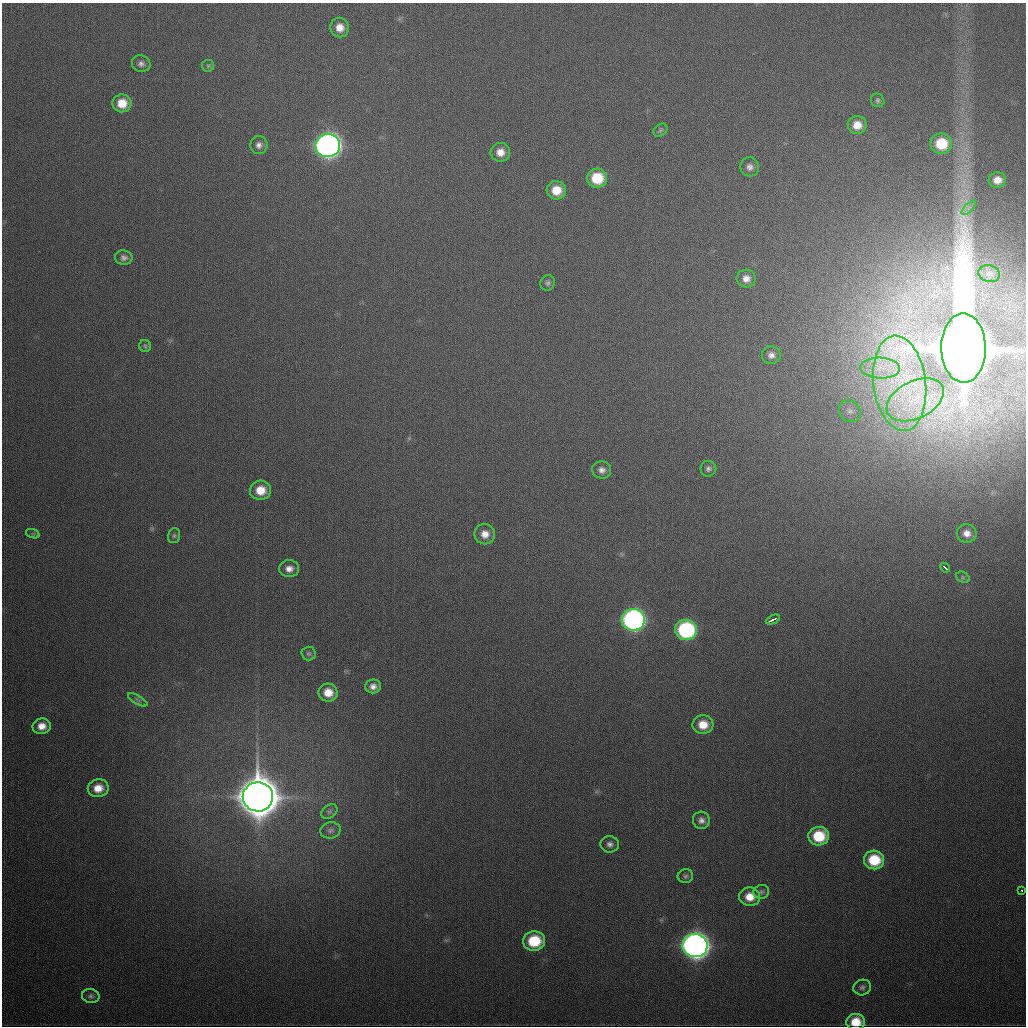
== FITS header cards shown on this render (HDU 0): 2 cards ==
NAXIS1  =                 1024
NAXIS2  =                 1024

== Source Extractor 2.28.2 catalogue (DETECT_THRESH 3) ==
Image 1024 x 1024 px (HDU 0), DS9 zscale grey, 1 PNG px = 1 image px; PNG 1028 x 1028 px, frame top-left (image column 1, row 1024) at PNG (2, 3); each listed source drawn as its Kron ellipse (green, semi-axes under 4 px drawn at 4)
Background 407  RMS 15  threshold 45.2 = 3 sigma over >= 5 px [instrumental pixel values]
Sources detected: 63; all 63 listed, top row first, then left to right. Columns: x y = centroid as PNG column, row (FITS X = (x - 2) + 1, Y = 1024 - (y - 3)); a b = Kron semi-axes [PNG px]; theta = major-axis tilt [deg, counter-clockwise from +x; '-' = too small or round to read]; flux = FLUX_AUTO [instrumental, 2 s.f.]
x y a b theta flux
340 28 10 9 - 1.1e+04
141 64 9 8 - 4.2e+03
208 66 6 6 - 1.9e+03
878 100 7 6 - 2.2e+03
122 103 9 9 - 1.8e+04
857 125 9 8 - 1.3e+04
660 130 7 5 37 2.0e+03
941 144 11 10 - 3.5e+04
259 145 9 8 - 5.0e+03
328 145 12 11 - 7.7e+05
500 152 10 9 - 1.1e+04
750 167 9 9 - 5.3e+03
597 178 10 9 - 3.7e+04
997 180 9 7 11 9.7e+03
556 190 9 9 - 1.9e+04
969 208 9 3 45 2.7e+03
124 258 9 7 -8 4.1e+03
989 274 11 8 -15 5.6e+03
746 279 9 9 - 7.8e+03
547 283 8 7 - 2.8e+03
145 346 6 6 - 2.0e+03
964 348 35 22 -89 1.6e+07
771 355 9 9 - 5.8e+03
880 368 20 10 -1 2.0e+04
900 383 48 26 -83 1.3e+05
915 400 30 18 26 5.8e+04
850 411 11 10 - 8.1e+03
708 469 8 8 - 3.3e+03
602 470 9 8 - 5.7e+03
260 490 10 9 - 1.9e+04
967 533 10 9 - 8.5e+03
33 534 7 4 -19 1.5e+03
485 534 10 10 - 1.0e+04
174 536 8 6 75 2.2e+03
945 568 5 2 - 3.4e+03
289 569 10 8 0 7.3e+03
963 577 7 5 -31 1.9e+03
633 620 11 11 - 4.0e+05
773 620 7 3 25 6.3e+03
686 630 11 10 - 1.5e+05
308 654 7 7 - 2.5e+03
373 686 8 7 - 5.8e+03
328 693 9 9 - 1.5e+04
138 700 11 3 -30 2.5e+03
703 725 10 9 - 1.7e+04
42 726 9 8 - 1.0e+04
98 788 10 9 - 1.4e+04
258 797 15 14 - 4.8e+06
329 811 9 6 34 3.1e+03
701 820 9 8 - 5.2e+03
330 830 10 8 14 4.4e+03
819 836 10 9 - 4.1e+04
610 844 9 8 - 4.5e+03
874 860 10 9 - 4.0e+04
685 876 8 7 - 2.8e+03
1022 890 3 3 - 2.0e+03
761 892 8 7 - 2.8e+03
750 897 10 9 - 1.5e+04
534 941 11 9 5 4.4e+04
695 946 12 11 - 1.0e+06
862 987 9 7 20 3.3e+03
91 996 9 7 -13 3.0e+03
856 1022 9 8 - 2.1e+04
At the frame edge (FLAGS 8, measured only in part): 1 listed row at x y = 856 1022